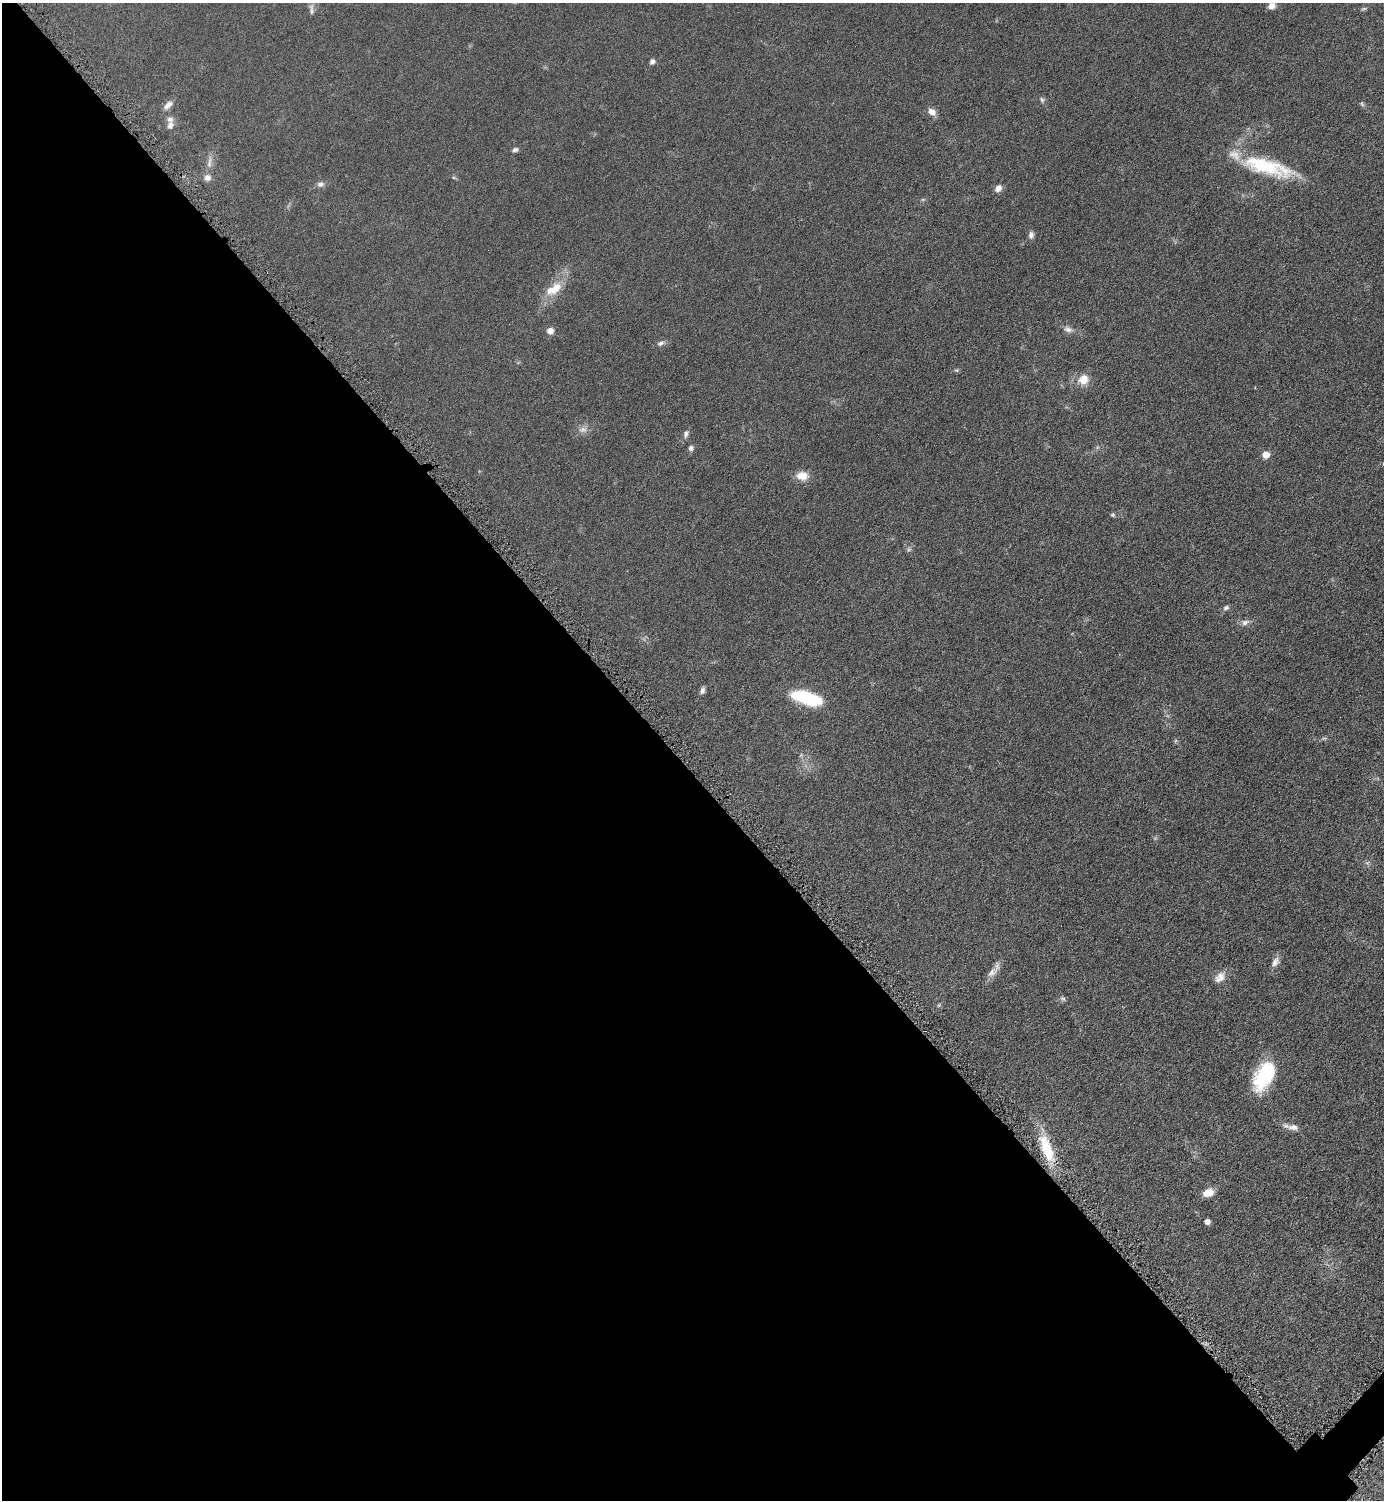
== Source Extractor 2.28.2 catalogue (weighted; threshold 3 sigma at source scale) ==
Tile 9 of 4 x 4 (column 1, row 3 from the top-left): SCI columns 317-1698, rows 1513-3010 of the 6019 x 6019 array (HDU 1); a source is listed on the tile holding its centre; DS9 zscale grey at full resolution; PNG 1386 x 1502 px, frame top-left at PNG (2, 3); no overlay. Shown black and unused: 49% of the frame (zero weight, under 4 of 8 exposures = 1% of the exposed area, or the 3 px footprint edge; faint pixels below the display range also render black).
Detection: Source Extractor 2.28.2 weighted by HDU 2 'WHT'; one run over the whole footprint, this tile lists its part. Background 0.0761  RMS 0.0057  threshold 0.0234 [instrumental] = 3 sigma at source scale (4.09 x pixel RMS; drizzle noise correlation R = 1.36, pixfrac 0.8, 0.05/0.05 arcsec/px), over >= 5 px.
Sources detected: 45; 1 too faint to see at this stretch — not listed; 3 inside a brighter listed object's ellipse — not listed separately; the other 41 listed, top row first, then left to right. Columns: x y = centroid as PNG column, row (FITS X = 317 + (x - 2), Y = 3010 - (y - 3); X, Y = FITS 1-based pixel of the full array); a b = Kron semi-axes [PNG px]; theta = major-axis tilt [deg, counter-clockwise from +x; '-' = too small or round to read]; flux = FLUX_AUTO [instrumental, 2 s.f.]
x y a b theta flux
1272 6 9 8 - 3
311 9 16 5 -87 1.7
1364 9 8 4 9 0.79
652 62 7 6 - 1.8
1042 100 8 5 -69 1.2
1362 104 8 5 -65 0.85
168 105 14 7 43 3
932 112 10 8 -39 3.3
170 125 12 9 64 2.8
515 150 8 5 16 1.3
209 162 21 6 80 3.4
1267 167 67 18 -15 38
321 184 10 8 3 2.1
998 188 9 7 44 3.1
1031 235 9 6 80 2.1
555 288 24 13 50 11
1068 329 12 7 -28 2.5
550 331 7 6 - 3.7
661 343 10 6 23 1.9
957 370 6 4 9 0.77
1083 379 15 13 25 6.7
583 429 12 8 12 2.9
686 434 11 6 75 1.9
691 448 7 6 - 1.5
1266 455 6 6 - 6.1
802 476 15 11 -5 5.7
1113 515 6 5 - 0.8
1226 608 8 6 32 1.4
1245 622 10 7 25 2.3
702 690 8 5 74 1.8
805 697 31 11 -15 33
1275 962 14 8 62 3.1
992 972 20 9 40 4.1
1220 977 17 10 50 4.5
1063 999 8 5 -18 1.1
939 1005 6 4 71 0.67
1264 1076 31 16 62 35
1293 1127 15 8 -3 3.4
1046 1148 38 13 -69 20
1208 1192 12 8 19 6
1207 1222 5 4 - 3.1
Overlapping masked pixels (flux is a lower limit): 1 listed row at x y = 1046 1148